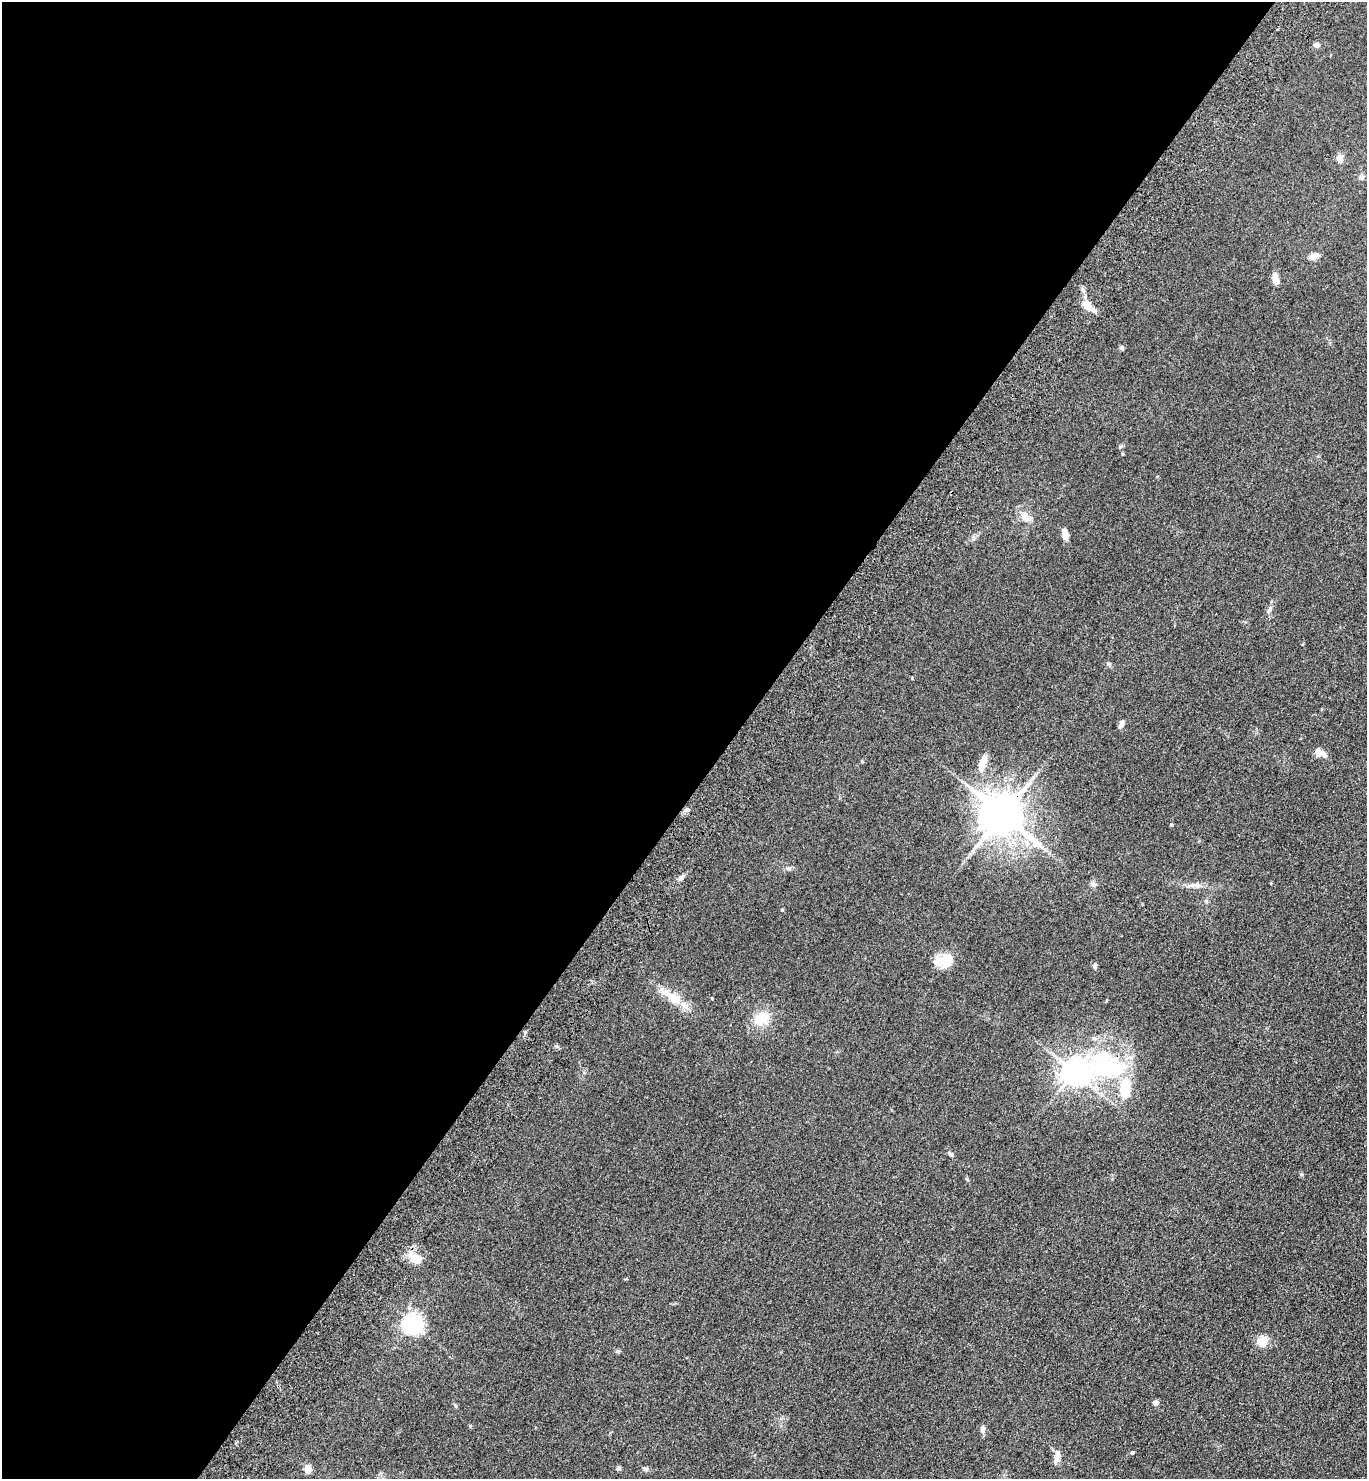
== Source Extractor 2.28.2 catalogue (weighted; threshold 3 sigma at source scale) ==
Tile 5 of 4 x 4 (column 1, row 2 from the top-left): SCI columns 392-1756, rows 3040-4516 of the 6103 x 6077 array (HDU 1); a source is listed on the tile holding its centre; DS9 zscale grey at full resolution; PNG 1369 x 1481 px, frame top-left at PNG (2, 2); no overlay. Shown black and unused: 54% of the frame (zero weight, under 3 of 4 exposures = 6% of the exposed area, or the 3 px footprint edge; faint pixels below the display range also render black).
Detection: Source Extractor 2.28.2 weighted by HDU 2 'WHT'; one run over the whole footprint, this tile lists its part. Background 0.0907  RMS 0.0088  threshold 0.0396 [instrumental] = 3 sigma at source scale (4.5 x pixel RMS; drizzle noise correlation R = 1.50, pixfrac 1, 0.05/0.05 arcsec/px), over >= 5 px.
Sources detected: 44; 1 inside a brighter object's white glare — not listed; the other 43 listed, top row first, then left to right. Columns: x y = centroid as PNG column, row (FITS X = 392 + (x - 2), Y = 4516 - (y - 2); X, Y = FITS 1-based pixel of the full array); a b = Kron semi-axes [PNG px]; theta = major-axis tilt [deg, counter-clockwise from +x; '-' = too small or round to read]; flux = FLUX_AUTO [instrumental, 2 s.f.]
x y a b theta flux
1316 45 6 6 - 3
1340 158 10 7 -80 5.1
1361 177 6 6 - 2.9
1313 256 12 7 24 4.9
1275 278 12 7 -77 6.1
1088 306 18 8 -42 10
1121 348 6 6 - 1.6
1120 447 6 4 45 1.2
1025 517 16 9 -62 8.6
1065 534 12 7 -80 5.9
1269 610 9 4 45 1.9
1108 664 7 5 -46 1.4
1121 724 10 5 66 2.9
1320 753 17 8 -28 5.9
862 761 5 3 - 0.74
983 762 22 7 71 10
687 810 8 5 40 2.3
1003 815 12 11 - 3200
1171 825 4 4 - 0.95
788 868 7 4 -20 1.4
681 878 11 5 38 2.6
1093 884 9 7 -32 2.6
1197 885 9 8 - 3.4
782 910 4 4 - 0.7
944 960 23 15 -67 15
1095 966 6 5 - 2.1
672 997 39 12 -32 18
761 1018 21 18 33 18
525 1032 6 4 46 1.2
1075 1072 21 8 11 1100
1125 1088 23 12 85 25
950 1154 7 5 -36 1.6
415 1259 17 10 -39 14
412 1324 7 7 - 400
1262 1341 14 10 27 11
1155 1403 4 4 - 6.1
455 1406 7 3 -45 0.93
982 1429 8 6 -87 3
1132 1453 5 4 - 1.8
1058 1455 13 8 -87 5.3
619 1468 5 5 - 1.8
308 1469 10 7 81 5.4
645 1469 7 6 - 1.8
Overlapping masked pixels (flux is a lower limit): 2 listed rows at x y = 1003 815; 1075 1072
Unlisted compact peaks at least as high as the median listed source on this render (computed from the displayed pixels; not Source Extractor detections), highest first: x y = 617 1351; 1301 1174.